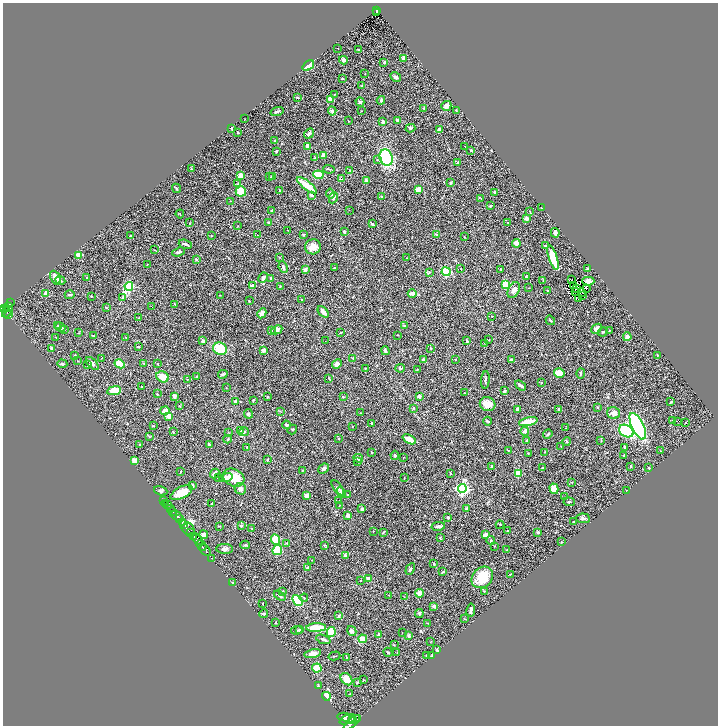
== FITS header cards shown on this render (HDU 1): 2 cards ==
NAXIS1  =                 1431
NAXIS2  =                 1447

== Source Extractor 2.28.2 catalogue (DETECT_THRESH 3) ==
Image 1431 x 1447 px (HDU 1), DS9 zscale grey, zoomed out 1/2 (1 PNG px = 2 x 2 image px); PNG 720 x 728 px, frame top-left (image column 2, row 1446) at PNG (3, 3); each listed source drawn as its Kron ellipse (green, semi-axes under 4 px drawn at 4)
Background 0.56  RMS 0.024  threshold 0.0721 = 3 sigma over >= 5 px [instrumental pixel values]
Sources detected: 452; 43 cannot appear on this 1/2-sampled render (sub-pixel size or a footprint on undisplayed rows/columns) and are neither listed nor drawn; the other 409 listed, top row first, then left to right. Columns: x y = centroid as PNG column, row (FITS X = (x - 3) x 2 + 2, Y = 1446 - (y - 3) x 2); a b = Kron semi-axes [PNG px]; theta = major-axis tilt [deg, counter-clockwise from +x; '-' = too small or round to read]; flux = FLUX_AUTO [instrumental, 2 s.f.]
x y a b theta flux
377 10 4 2 - 49
376 12 3 2 - 9.2
338 48 2 1 - 1.8
358 49 2 2 - 8.8
404 58 4 3 - 29
343 60 4 3 - 14
384 63 3 2 - 4.1
308 66 6 4 39 72
365 74 2 1 - 2.1
396 77 6 3 -31 8.5
343 78 4 3 - 3.5
362 86 4 3 - 4.4
335 94 2 2 - 1.8
297 97 2 2 - 4.2
331 99 4 3 - 44
381 100 4 3 - 9.3
360 102 4 4 - 13
446 106 5 5 - 23
424 108 3 2 - 2.7
456 110 2 2 - 3.4
277 111 6 3 18 7.7
332 111 4 3 - 8.4
361 111 2 2 - 2.1
245 119 2 1 - 1.3
398 120 3 2 - 8.4
348 121 2 1 - 1.4
383 122 3 3 - 13
410 128 5 4 - 8
232 129 4 2 - 6.2
439 130 4 3 - 26
238 132 2 2 - 2.7
309 134 5 3 - 12
275 141 3 2 - 4.6
307 146 3 3 - 36
465 146 2 1 - 1.6
471 150 2 2 - 10
276 151 3 3 - 5.2
323 155 4 3 - 15
315 158 4 3 - 4.4
386 158 8 6 -72 400
377 159 4 3 - 4.4
458 163 3 3 - 11
191 169 4 3 - 3.9
329 169 6 3 -8 4.9
350 170 2 2 - 2.5
318 175 5 3 - 130
241 176 4 3 - 34
269 177 2 2 - 1.7
272 177 3 2 - 6
341 179 2 2 - 59
366 180 2 2 - 41
450 183 4 3 - 6
238 184 4 3 - 6.9
307 185 12 3 -38 110
176 188 5 3 - 4.4
418 189 4 3 - 40
279 190 2 2 - 1.9
241 191 5 5 - 100
495 192 4 3 - 6
330 194 5 4 - 6.9
311 195 4 2 - 8.3
381 197 3 3 - 4.8
333 198 6 3 64 12
481 199 2 2 - 2.1
230 201 2 2 - 1.3
490 206 4 3 - 4.7
542 208 2 2 - 3.6
349 210 2 2 - 1.3
272 211 3 2 - 5.4
530 211 2 2 - 2.8
180 214 4 2 - 3.2
526 218 3 3 - 25
268 222 3 2 - 5.4
190 223 2 2 - 2.3
508 223 3 2 - 3.1
372 224 3 2 - 8.7
238 226 3 2 - 2.4
288 230 3 2 - 1.3
344 231 3 2 - 17
555 233 5 2 - 13
131 235 2 1 - 2.1
211 235 2 2 - 2.4
257 235 2 2 - 1.6
303 235 3 2 - 7.1
437 235 3 3 - 11
464 237 2 2 - 1.9
516 243 4 3 - 31
185 244 7 2 -19 10
545 246 3 2 - 3.2
313 247 8 7 - 44
155 250 2 2 - 2
179 252 7 3 19 9.4
79 255 3 3 - 110
279 257 3 2 - 2.4
406 258 3 2 - 2.6
553 258 13 4 -72 150
196 259 2 2 - 9.7
147 264 3 2 - 2.1
283 267 6 3 -65 10
334 268 3 3 - 4.1
461 269 2 1 - 1.9
500 269 3 2 - 2.7
588 269 3 2 - 4.6
305 270 3 3 - 25
429 272 4 3 - 5.3
446 272 4 4 - 170
526 277 3 2 - 6.2
55 278 7 4 -65 53
87 278 2 2 - 9.2
263 278 5 4 - 10
271 279 4 2 - 3.5
571 279 2 1 - 1.8
60 280 5 3 - 8.5
543 280 3 2 - 2.7
588 281 6 3 -1 34
506 284 4 3 - 130
573 285 3 1 - 2.6
129 286 4 3 - 420
252 286 3 3 - 29
280 286 2 2 - 2.4
528 288 2 2 - 1.9
587 288 2 1 - 5.2
576 289 3 1 - 1.5
514 290 8 5 63 23
547 290 2 2 - 3.8
575 291 2 1 - 0.88
46 293 4 3 - 26
412 293 4 3 - 25
581 293 3 2 - 0.56
70 295 5 2 - 6.3
220 295 2 2 - 1.5
582 295 3 1 - 0.8
91 296 4 2 - 2.6
123 297 4 3 - 7.4
579 299 2 1 - 0.1
302 300 3 3 - 4.3
249 301 3 2 - 1.7
10 303 3 2 - 18
175 304 3 2 - 2.1
151 306 2 1 - 13
9 307 4 2 - 130
4 308 3 2 - 190
7 308 2 2 - 170
106 308 3 2 - 3.3
7 312 6 2 52 76
323 312 7 3 -49 27
262 313 5 3 - 34
9 315 4 3 - 93
492 316 2 2 - 2.7
139 318 3 2 - 2.6
550 320 5 2 - 3.1
58 326 4 3 - 4.9
404 326 3 3 - 2.7
60 327 5 3 - 8.2
64 329 2 1 - 1.6
596 329 5 4 - 17
277 330 6 4 26 17
609 330 3 2 - 2.5
271 331 3 3 - 4.5
341 332 3 2 - 4.2
603 332 5 2 - 4.3
78 333 3 2 - 2.1
397 335 2 2 - 1.8
93 336 3 2 - 3.5
56 337 2 2 - 1.9
125 337 3 2 - 1.7
627 337 4 4 - 18
489 340 3 2 - 2.9
203 341 3 3 - 15
325 341 2 1 - 1.3
467 341 4 2 - 5.2
485 343 3 2 - 1.6
138 347 3 2 - 2.9
51 348 4 3 - 8.1
430 348 3 2 - 1.8
220 349 7 6 - 140
263 350 3 3 - 36
385 351 4 4 - 8.9
75 355 3 3 - 3.4
657 355 3 2 - 2.2
102 358 3 2 - 2
353 358 4 3 - 3.6
455 359 2 2 - 2.8
423 360 2 2 - 21
512 360 3 3 - 17
78 361 2 2 - 1.8
144 363 3 3 - 3.4
62 364 5 3 - 6.4
92 364 8 4 -47 13
120 364 5 4 - 130
158 364 3 2 - 2
337 364 5 4 - 19
88 365 2 1 - 1.7
365 368 2 1 - 2.2
400 368 5 4 - 8.4
417 369 3 2 - 2.5
559 373 5 5 - 56
581 373 5 3 - 6.9
223 374 5 3 - 6.9
162 377 6 5 - 53
197 377 3 3 - 5.2
329 378 3 2 - 2.1
187 379 3 2 - 1.9
485 380 9 2 84 7.6
541 382 2 2 - 1.9
520 385 6 3 -36 11
142 387 2 1 - 2
226 388 3 2 - 1.6
114 391 7 4 10 64
505 391 3 2 - 8.8
464 393 3 2 - 2.1
157 394 4 2 - 2.7
175 396 4 3 - 11
419 396 4 4 - 9.6
267 397 3 2 - 6.3
343 397 3 2 - 3.4
253 400 4 3 - 5.5
235 402 4 3 - 20
671 402 3 2 - 3.2
488 404 8 7 - 54
180 406 4 3 - 3.8
597 407 3 2 - 2.5
413 408 3 3 - 3.8
518 409 3 3 - 22
559 409 3 2 - 3.8
165 411 4 4 - 20
281 411 3 2 - 2.4
360 413 2 2 - 1.6
614 413 6 6 - 27
248 414 5 4 - 7.4
169 416 4 3 - 25
673 420 3 2 - 4.3
488 421 4 3 - 5.1
678 421 2 1 - 3.8
528 422 9 3 13 90
372 423 3 2 - 6.2
685 423 3 3 - 3.3
286 425 4 3 - 6.8
154 426 3 2 - 2.3
352 426 2 2 - 2.5
638 426 14 6 -64 800
565 428 2 2 - 1.9
241 430 4 3 - 5.5
292 430 5 3 - 4.4
525 431 4 4 - 15
626 431 8 5 -30 280
173 432 3 2 - 4.1
244 432 5 4 - 8.4
229 433 2 2 - 1.5
548 434 5 3 - 5.7
149 436 4 3 - 3.8
228 439 4 3 - 4.1
338 439 3 3 - 2.8
409 439 7 3 -26 55
526 440 3 2 - 4.6
567 441 4 3 - 5.4
601 441 3 2 - 2
139 445 4 3 - 4.4
209 445 3 2 - 9.9
561 446 2 2 - 1.5
247 447 2 2 - 2.7
625 447 4 3 - 7.3
508 450 3 2 - 2.1
660 451 3 2 - 1.5
371 452 2 2 - 6.1
544 452 2 2 - 1.5
528 453 3 2 - 2.9
395 455 4 3 - 6.2
624 455 4 2 - 3.2
358 458 5 4 - 11
403 458 3 2 - 1.7
267 460 2 2 - 5.1
134 461 3 3 - 41
357 462 2 2 - 2.3
492 466 3 2 - 4.4
630 466 3 3 - 4.2
543 468 2 2 - 5.1
649 468 2 2 - 4.1
324 469 6 4 41 15
181 471 2 2 - 2.6
302 471 2 2 - 1.7
215 473 5 3 - 13
518 473 3 3 - 120
450 474 3 2 - 3.4
218 477 3 2 - 3.6
226 477 7 4 14 26
234 478 11 8 -26 92
404 478 2 1 - 1.9
571 482 3 2 - 2.2
193 485 4 3 - 3.2
338 488 9 4 -54 10
462 488 4 4 - 920
240 489 6 5 - 13
554 489 5 4 - 64
627 490 3 2 - 2
161 491 7 4 -19 11
341 492 5 3 - 19
181 493 12 5 28 72
348 495 2 2 - 2
307 496 4 3 - 32
565 497 2 1 - 2.1
164 501 3 1 - 10
339 501 3 2 - 2.2
569 502 6 3 -6 6.2
166 503 2 1 - 6.3
212 503 2 2 - 4.7
167 505 2 1 - 24
339 506 3 2 - 1.7
170 508 2 2 - 53
362 509 3 3 - 13
466 509 4 3 - 9.7
173 511 3 2 - 73
348 515 3 3 - 24
177 516 7 3 -34 480
448 517 3 3 - 5.1
583 518 7 4 -4 12
180 519 3 2 - 180
573 521 2 2 - 2.1
182 523 3 2 - 300
184 525 3 2 - 530
500 525 4 2 - 3.5
219 526 4 2 - 3.6
241 526 3 3 - 5.4
438 526 7 3 9 16
252 528 4 1 - 1.9
188 529 7 5 -53 370
373 531 2 2 - 1.8
507 531 3 2 - 3.3
190 532 3 2 - 170
383 532 4 2 - 4.5
538 532 3 3 - 9.5
204 535 4 4 - 29
485 535 4 3 - 20
194 536 4 2 - 240
440 538 4 3 - 4.1
198 539 6 3 -52 320
276 540 5 4 - 110
491 541 4 3 - 4.8
561 542 2 2 - 2.6
287 543 3 2 - 2.5
245 545 4 3 - 5.2
324 545 4 3 - 3.1
201 546 6 2 -48 550
494 546 3 2 - 2.5
225 549 8 5 -2 15
206 550 6 2 -50 560
277 550 5 4 - 190
507 550 2 1 - 1.1
345 555 4 3 - 12
211 558 2 1 - 20
312 560 3 2 - 1.9
434 564 3 2 - 4.2
308 568 4 3 - 6
410 569 6 4 63 8.8
443 572 3 2 - 4
510 574 2 2 - 2.2
482 577 12 9 44 140
368 578 4 3 - 14
360 580 2 2 - 2.6
232 583 3 3 - 3.7
282 591 4 2 - 3.3
484 591 3 2 - 3.3
419 593 4 4 - 36
389 595 2 2 - 1.5
280 596 6 3 -31 11
404 597 3 2 - 1.8
304 598 4 2 - 3.5
298 600 6 3 -48 230
262 603 2 1 - 2.8
434 606 4 3 - 9.1
471 610 6 3 82 13
264 614 4 4 - 5.6
419 614 4 3 - 6.3
339 616 4 3 - 5.2
465 619 3 2 - 1.8
275 622 2 2 - 1.9
427 623 2 2 - 1.7
316 628 10 3 2 130
297 630 6 4 6 6.6
299 630 4 3 - 5
352 631 5 4 - 15
331 632 5 4 - 150
402 632 2 1 - 1.5
379 634 4 3 - 9.1
409 635 4 3 - 9.5
323 639 7 3 -20 16
363 639 4 4 - 40
431 641 2 2 - 1.9
394 645 3 2 - 2.1
437 650 4 2 - 4.6
388 652 5 2 - 4.1
397 652 2 2 - 2
313 653 8 4 11 27
427 655 2 2 - 4.2
432 655 3 2 - 2.6
334 656 6 2 16 3.4
347 658 3 2 - 2.3
317 668 5 4 - 60
346 679 7 5 -51 71
363 680 3 1 - 1.5
357 682 3 2 - 4.5
318 686 3 2 - 3.4
350 694 3 3 - 3.1
326 696 4 3 - 110
344 717 6 4 -12 910
358 718 2 1 - 240
347 719 8 3 22 1200
353 720 3 2 - 280
352 723 10 4 41 1400
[43 sub-pixel or undisplayed-footprint detections neither listed nor drawn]